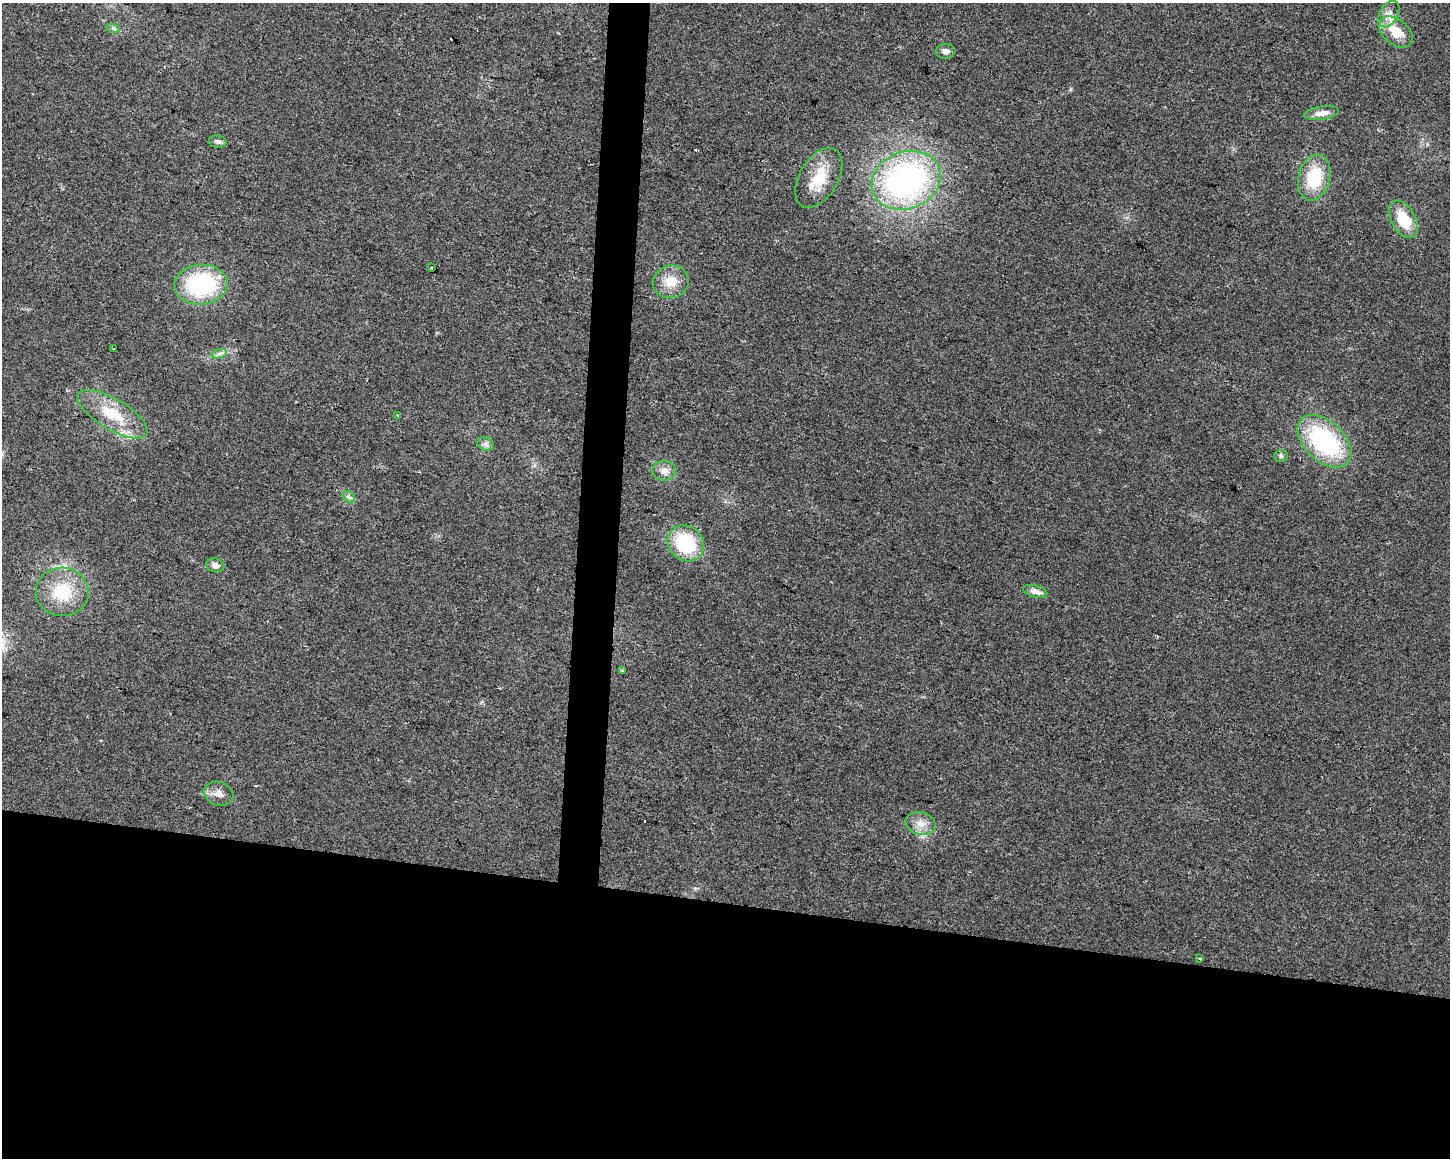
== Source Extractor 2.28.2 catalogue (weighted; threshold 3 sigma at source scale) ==
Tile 11 of 3 x 4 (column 2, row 4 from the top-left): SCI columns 1734-3181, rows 1-1156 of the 4858 x 4630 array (HDU 1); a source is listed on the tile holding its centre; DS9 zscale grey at full resolution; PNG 1452 x 1160 px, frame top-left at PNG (2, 3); each listed source drawn as its Kron ellipse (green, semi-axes under 4 px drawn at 4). Shown black and unused: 24% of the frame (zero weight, under 2 of 3 exposures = <1% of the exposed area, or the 3 px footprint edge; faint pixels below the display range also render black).
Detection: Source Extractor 2.28.2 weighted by HDU 2 'WHT'; one run over the whole footprint, this tile lists its part. Background 0.0467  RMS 0.0067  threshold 0.0301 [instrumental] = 3 sigma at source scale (4.5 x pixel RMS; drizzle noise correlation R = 1.50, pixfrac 1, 0.0396/0.0396 arcsec/px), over >= 5 px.
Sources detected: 34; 3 cosmic-ray / hot-pixel residue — neither listed nor drawn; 1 inside a brighter listed object's ellipse — not listed separately; the other 30 listed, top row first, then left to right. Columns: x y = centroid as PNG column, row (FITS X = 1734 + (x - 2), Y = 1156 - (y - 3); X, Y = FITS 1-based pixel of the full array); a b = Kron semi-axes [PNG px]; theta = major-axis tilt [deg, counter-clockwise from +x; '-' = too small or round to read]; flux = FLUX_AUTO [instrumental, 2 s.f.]
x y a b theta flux
1389 14 14 9 60 5.8
113 28 7 4 -18 1.3
1396 32 19 12 -40 15
946 51 9 7 5 3.2
1322 113 17 6 9 5.7
218 142 9 6 -9 2.4
819 178 33 19 59 22
1314 178 23 15 75 31
906 180 35 28 21 200
1404 219 20 12 -61 21
431 268 3 3 - 1.6
671 282 18 16 15 13
201 285 27 20 3 75
114 348 3 3 - 2.9
219 354 7 4 18 1.8
113 414 39 15 -31 27
397 415 3 2 - 0.7
1325 441 32 19 -43 85
486 444 9 6 -21 2.3
1281 456 7 5 -2 1.4
664 471 12 9 -2 4.7
349 497 7 5 -43 1.6
686 543 19 17 -43 42
215 565 9 7 -13 3.6
1035 591 12 6 -15 4.5
62 592 26 24 -4 31
623 670 3 3 - 1.2
219 794 15 11 -19 5.5
921 824 15 11 -15 7.2
1199 958 4 3 - 1.1
Unlisted compact peaks at least as high as the median listed source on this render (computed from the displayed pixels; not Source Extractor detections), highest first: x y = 695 888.